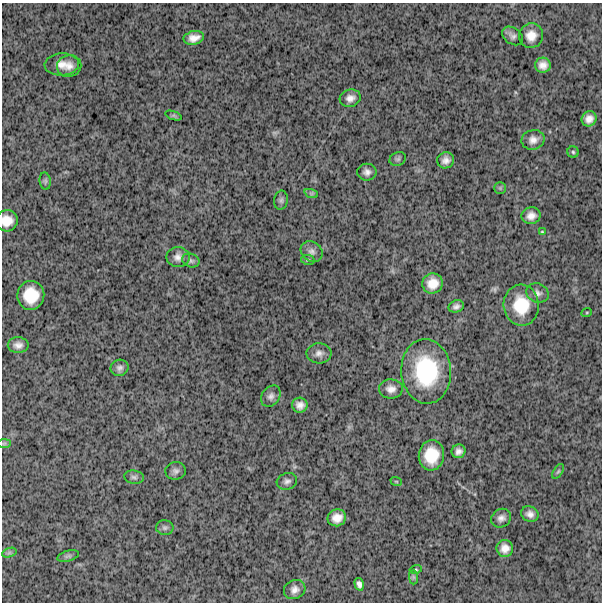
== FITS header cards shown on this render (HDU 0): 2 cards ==
NAXIS1  =                  600
NAXIS2  =                  600

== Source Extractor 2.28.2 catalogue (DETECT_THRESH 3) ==
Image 600 x 600 px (HDU 0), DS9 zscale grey, 1 PNG px = 1 image px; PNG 604 x 604 px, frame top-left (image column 1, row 600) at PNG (2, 3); each listed source drawn as its Kron ellipse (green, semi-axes under 4 px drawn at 4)
Background 1790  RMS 260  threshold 770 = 3 sigma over >= 5 px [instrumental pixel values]
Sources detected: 57; all 57 listed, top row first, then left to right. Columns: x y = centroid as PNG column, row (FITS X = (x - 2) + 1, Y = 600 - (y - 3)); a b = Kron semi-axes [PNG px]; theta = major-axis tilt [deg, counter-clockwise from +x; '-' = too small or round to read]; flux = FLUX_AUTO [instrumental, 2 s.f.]
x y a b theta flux
512 36 11 8 -36 7.5e+04
531 36 12 12 - 2.0e+05
194 38 10 6 12 1.3e+05
62 64 17 11 4 1.8e+05
543 65 8 7 - 1.2e+05
69 66 12 10 17 1.3e+05
350 98 11 8 15 1.0e+05
174 115 9 4 -19 3.2e+04
589 119 8 7 - 1.1e+05
533 140 11 9 12 1.2e+05
573 152 6 5 - 3.0e+04
398 159 8 6 23 4.3e+04
446 160 8 8 - 1.0e+05
367 172 10 8 0 8.4e+04
45 181 9 5 -82 3.6e+04
500 188 5 5 - 2.8e+04
311 193 7 4 -18 3.1e+04
281 200 9 7 82 4.6e+04
531 216 9 8 - 1.2e+05
7 221 11 10 - 2.1e+05
542 232 4 3 - 1.5e+04
312 252 11 9 -39 9.0e+04
178 257 11 10 - 1.1e+05
308 260 7 5 -12 2.6e+04
191 261 9 6 -22 4.5e+04
433 283 10 10 - 2.2e+05
537 293 11 9 -21 8.4e+04
31 295 14 13 - 4.3e+05
521 305 20 17 -86 5.6e+05
456 306 8 6 18 6.6e+04
587 312 5 3 - 1.7e+04
18 345 10 8 0 9.2e+04
319 353 12 10 -3 9.9e+04
120 368 9 8 - 6.7e+04
426 371 32 25 -86 1.4e+06
391 389 12 9 0 1.2e+05
271 396 11 8 53 7.7e+04
300 405 8 7 - 1.0e+05
4 443 7 4 1 3.1e+04
459 451 7 6 - 8.3e+04
431 455 15 12 84 4.5e+05
175 471 10 9 - 6.7e+04
558 471 8 4 56 3.0e+04
134 477 10 6 -7 5.0e+04
287 481 10 8 17 6.9e+04
396 481 6 3 -19 1.9e+04
530 514 9 7 -31 9.3e+04
337 518 9 8 - 1.6e+05
501 518 10 9 - 8.7e+04
165 528 8 7 - 4.9e+04
505 548 8 8 - 1.3e+05
9 553 7 4 19 3.8e+04
68 556 11 5 17 4.4e+04
416 569 6 4 14 2.3e+04
413 577 7 4 -89 3.1e+04
359 584 6 4 -74 5.9e+04
295 589 11 9 25 1.0e+05
At the frame edge (FLAGS 8, measured only in part): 1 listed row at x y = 7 221